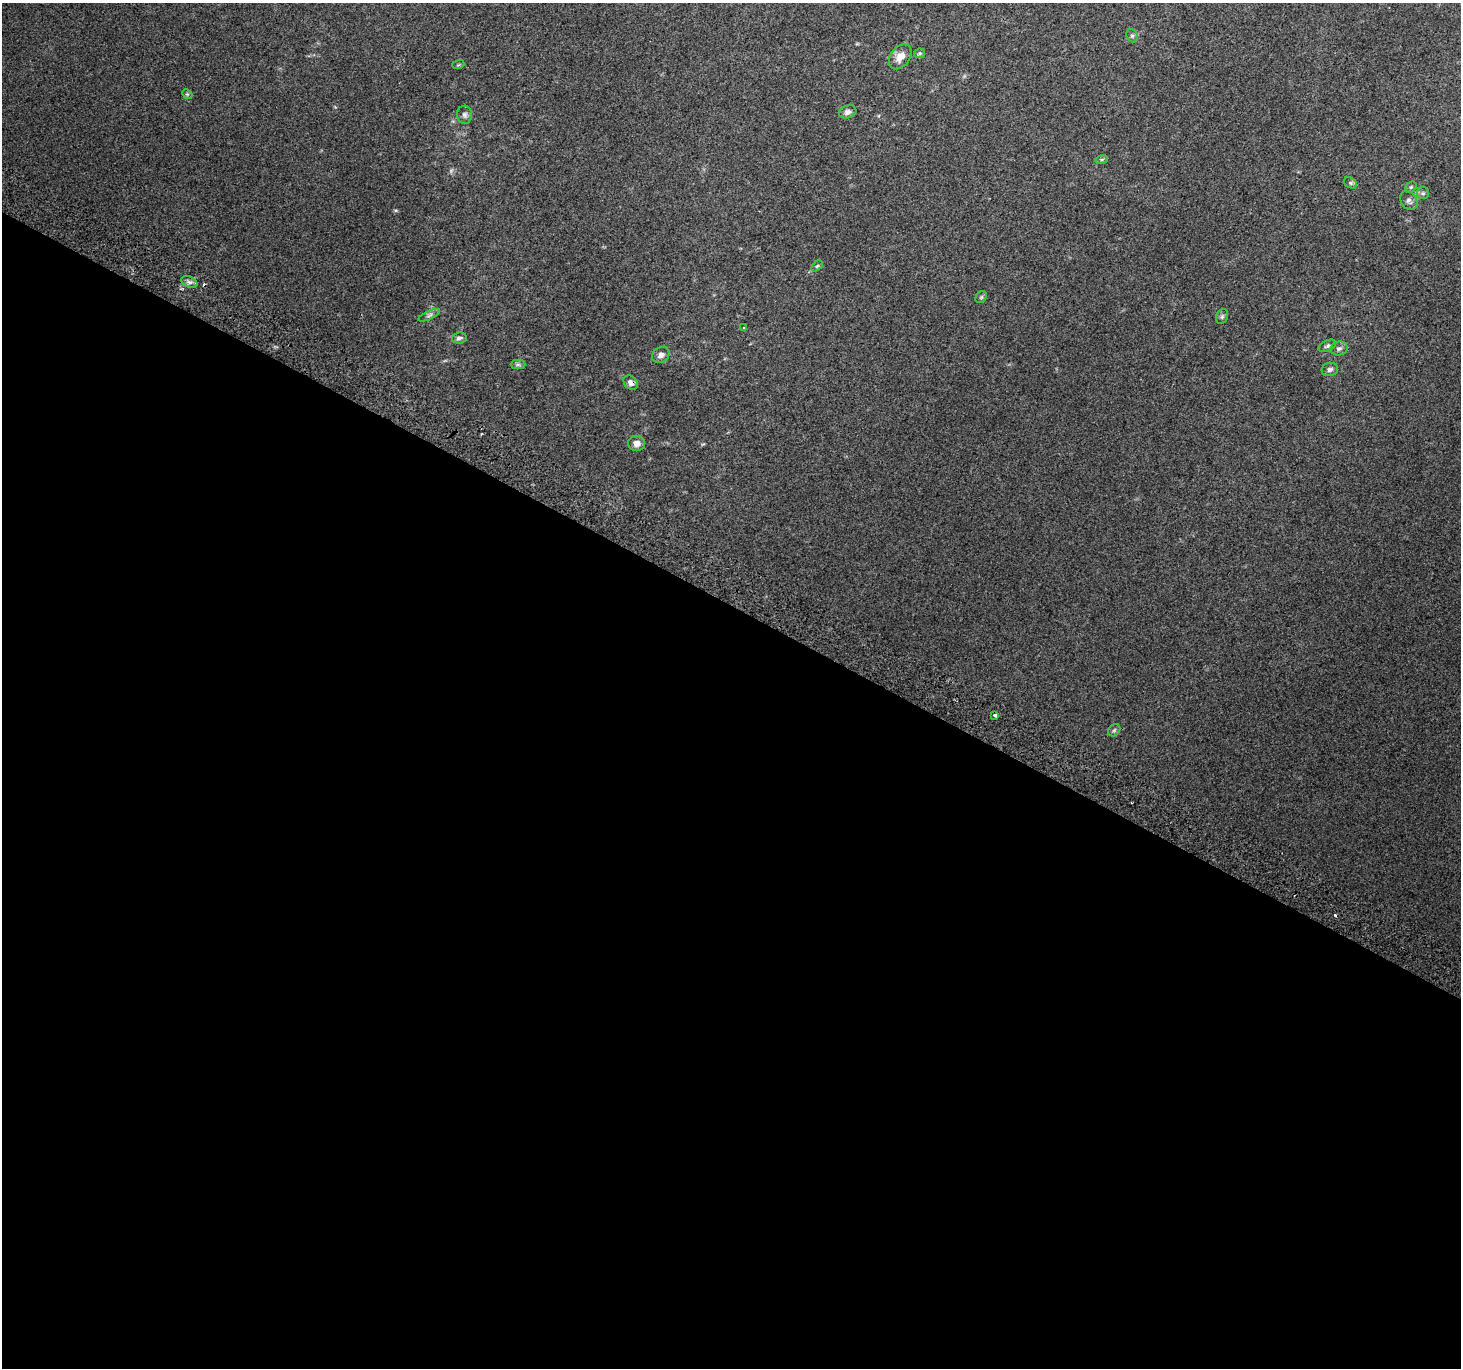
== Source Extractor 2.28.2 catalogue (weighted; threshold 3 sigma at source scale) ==
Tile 14 of 4 x 4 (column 2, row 4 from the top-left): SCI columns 1491-2949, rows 300-1665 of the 5888 x 5996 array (HDU 1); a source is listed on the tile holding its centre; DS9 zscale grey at full resolution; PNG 1463 x 1370 px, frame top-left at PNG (2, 3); each listed source drawn as its Kron ellipse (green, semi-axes under 4 px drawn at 4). Shown black and unused: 56% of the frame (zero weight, under 2 of 3 exposures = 2% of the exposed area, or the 3 px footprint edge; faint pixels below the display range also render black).
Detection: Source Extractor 2.28.2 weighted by HDU 2 'WHT'; one run over the whole footprint, this tile lists its part. Background 0.0358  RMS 0.012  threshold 0.0562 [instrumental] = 3 sigma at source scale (4.5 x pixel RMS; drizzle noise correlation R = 1.50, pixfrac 1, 0.0396/0.0396 arcsec/px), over >= 5 px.
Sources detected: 30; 2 cosmic-ray / hot-pixel residue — neither listed nor drawn; the other 28 listed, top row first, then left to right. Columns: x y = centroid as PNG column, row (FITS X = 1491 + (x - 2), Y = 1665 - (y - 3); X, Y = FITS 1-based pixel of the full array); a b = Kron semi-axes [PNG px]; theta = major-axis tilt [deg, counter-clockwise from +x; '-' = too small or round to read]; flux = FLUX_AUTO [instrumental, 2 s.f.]
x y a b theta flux
1132 36 7 5 -68 2.4
920 53 5 4 - 1.7
900 57 14 9 53 12
458 65 6 4 18 1.3
187 94 5 4 - 1.5
848 112 9 6 17 4.8
464 115 9 7 -88 4
1102 159 6 4 19 1.8
1350 183 7 5 -33 2.3
1411 187 6 5 - 1.9
1423 193 6 6 - 2.5
1409 201 10 7 -54 4.7
817 266 6 4 44 1.8
189 282 8 5 -25 3.9
981 297 6 5 - 1.8
429 315 12 4 25 3.4
1222 316 8 5 70 2.8
744 327 3 2 - 1.4
459 338 7 5 7 3.4
1327 346 9 5 26 3
1339 348 8 6 15 4.1
661 355 9 7 32 5.5
518 364 7 4 0 2.6
1330 369 8 6 14 3.8
631 383 8 6 -42 5.9
636 443 8 7 - 6.2
995 715 4 3 - 7.5
1114 730 7 5 45 2.2
Overlapping masked pixels (flux is a lower limit): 1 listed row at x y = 631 383